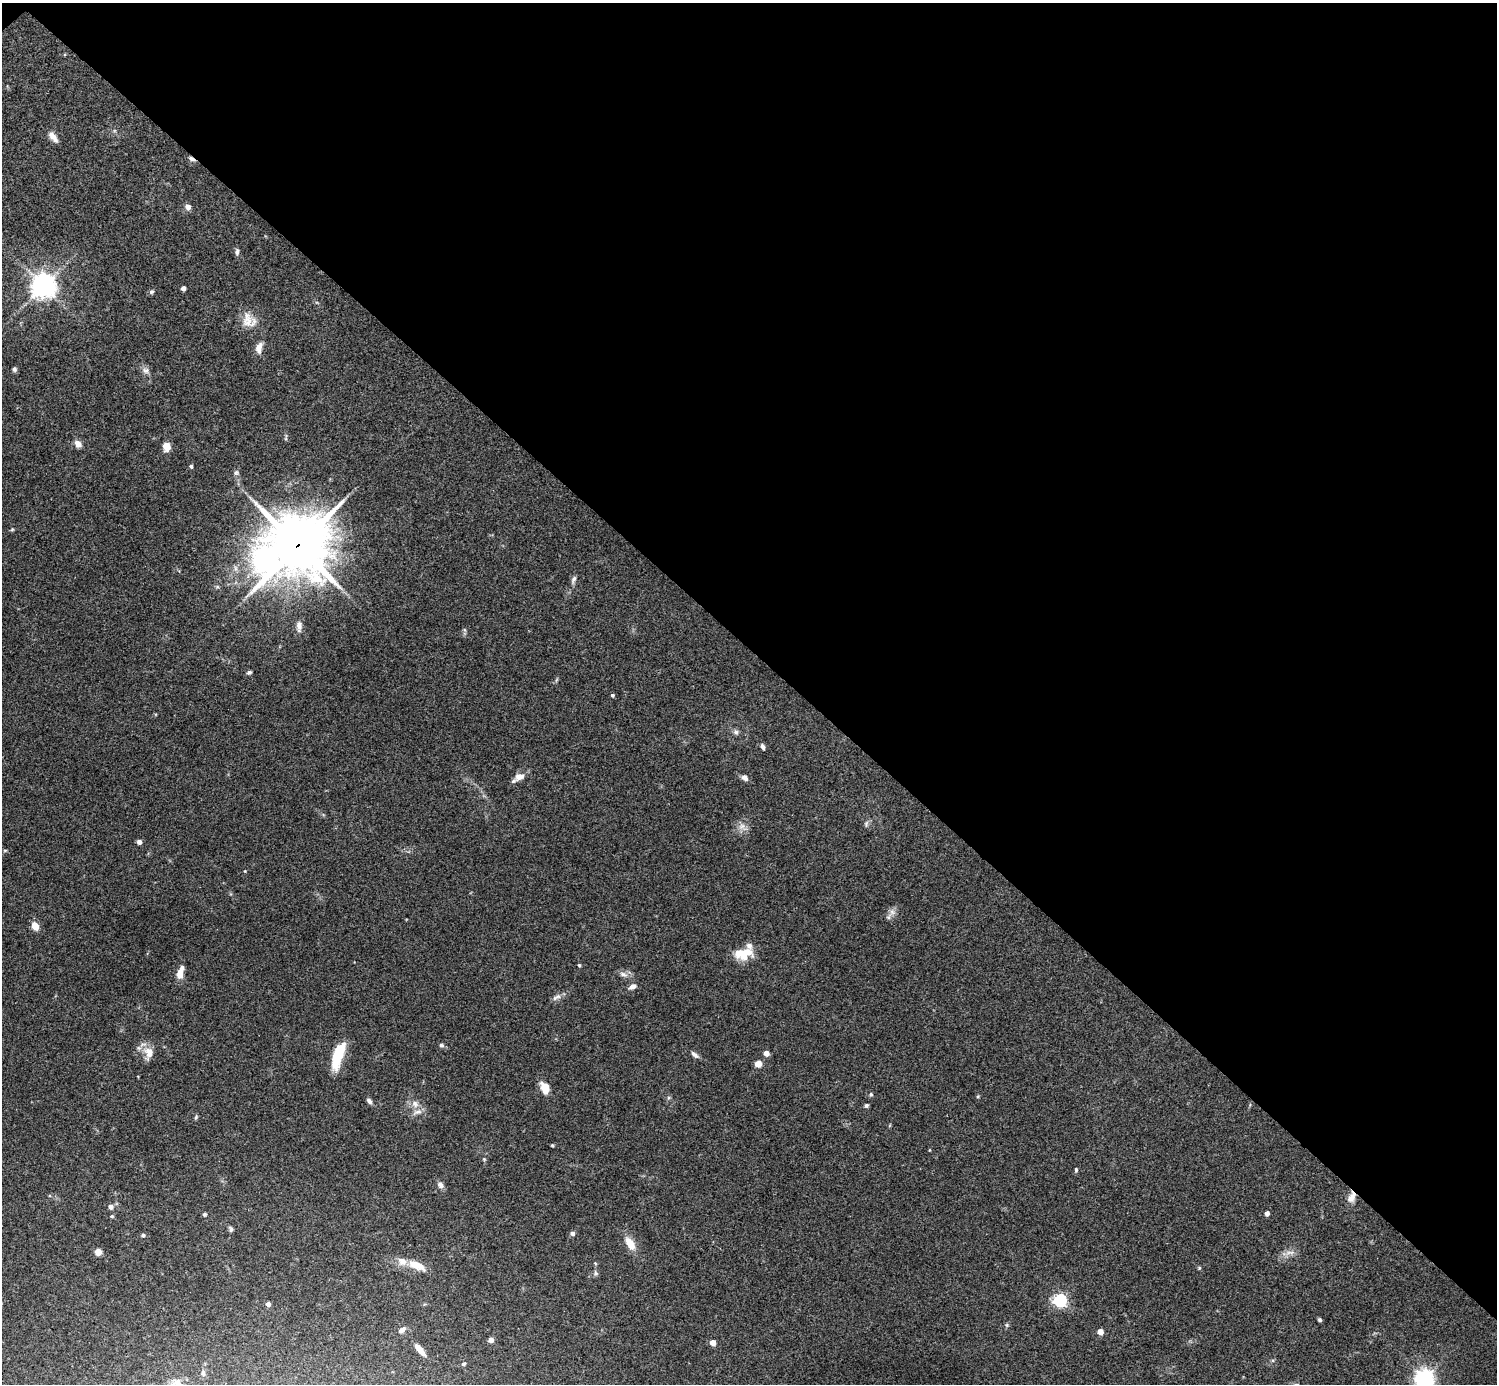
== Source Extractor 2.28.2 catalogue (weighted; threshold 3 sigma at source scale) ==
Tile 3 of 4 x 4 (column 3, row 1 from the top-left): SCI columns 2993-4487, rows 4306-5687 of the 5988 x 5988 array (HDU 1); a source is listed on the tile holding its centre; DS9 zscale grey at full resolution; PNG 1499 x 1386 px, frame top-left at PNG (2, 3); no overlay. Shown black and unused: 47% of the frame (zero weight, under 3 of 4 exposures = <1% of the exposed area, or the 3 px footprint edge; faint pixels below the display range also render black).
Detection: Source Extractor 2.28.2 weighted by HDU 2 'WHT'; one run over the whole footprint, this tile lists its part. Background 0.0754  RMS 0.0055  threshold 0.0247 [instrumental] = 3 sigma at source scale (4.5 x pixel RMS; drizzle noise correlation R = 1.50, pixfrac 1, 0.05/0.05 arcsec/px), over >= 5 px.
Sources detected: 92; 6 inside a brighter listed object's ellipse — not listed separately; the other 86 listed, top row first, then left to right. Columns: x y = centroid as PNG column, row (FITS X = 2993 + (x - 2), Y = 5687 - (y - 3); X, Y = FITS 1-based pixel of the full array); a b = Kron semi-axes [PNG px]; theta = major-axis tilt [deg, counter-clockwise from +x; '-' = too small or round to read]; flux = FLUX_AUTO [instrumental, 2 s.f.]
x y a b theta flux
53 137 14 6 -53 3.8
191 159 9 4 -33 1.7
188 207 6 6 - 2.7
237 252 9 5 87 1.4
43 285 8 7 - 560
183 288 4 4 - 2.2
151 292 7 6 - 1.1
247 320 23 15 90 8
259 348 15 8 77 4
14 369 6 5 - 1.3
145 370 10 8 -22 2.3
78 444 9 7 -46 3.3
167 447 10 8 -77 4.8
191 466 4 4 - 1.2
236 473 8 7 - 1.4
12 529 5 5 - 0.6
297 546 25 23 40 2400
264 561 10 8 -76 230
574 579 11 6 70 1.8
217 587 5 5 - 0.85
299 625 13 7 -84 3
465 630 7 4 -70 0.82
249 672 6 5 - 1.2
612 695 4 4 - 0.93
736 732 8 6 -63 1.6
763 747 7 5 -66 1.8
519 777 11 8 22 4.1
745 778 9 6 -39 2.4
866 824 9 5 87 1.2
742 827 13 9 -32 3.9
139 842 5 4 - 2.3
5 850 6 4 1 0.58
245 871 4 3 - 0.43
892 912 9 7 -35 2.4
35 926 7 5 -62 8.2
743 954 22 12 5 13
579 965 4 4 - 0.75
180 973 12 7 75 5.3
623 974 12 6 -17 2.5
632 986 8 5 27 2.8
556 997 14 6 27 2.3
441 1045 6 5 - 1.2
148 1053 18 12 -87 6.3
766 1053 4 4 - 5.8
338 1055 31 10 72 19
695 1055 12 5 -39 1.9
758 1064 5 5 - 6.9
545 1087 11 8 -66 8.4
871 1094 5 5 - 0.97
978 1096 4 4 - 0.61
369 1101 8 5 -52 1.7
415 1104 11 8 -55 3.5
866 1105 5 4 - 1.1
196 1117 7 5 69 0.81
552 1145 4 4 - 0.58
484 1159 5 4 - 0.59
1076 1170 6 4 -82 0.79
440 1185 9 7 -62 2.2
1351 1197 14 9 64 4.2
111 1207 5 4 - 3.3
1267 1213 4 4 - 2.3
204 1214 4 4 - 0.97
112 1216 5 4 - 0.68
231 1229 7 5 -77 1.1
572 1233 5 5 - 1.8
143 1235 4 4 - 1.1
630 1244 16 8 -57 8.6
98 1252 5 5 - 7
1288 1252 10 6 34 2.6
595 1263 5 3 - 0.53
417 1265 21 8 -22 8.9
1199 1268 5 4 - 0.57
595 1273 7 6 - 1.3
1060 1300 6 5 - 100
268 1304 4 4 - 2.3
1320 1320 4 4 - 0.89
1007 1325 5 5 - 0.86
402 1330 10 6 39 2.5
1100 1332 4 4 - 5.3
491 1340 5 4 - 3.1
713 1343 4 4 - 5.4
420 1350 14 5 -50 4.5
463 1364 4 4 - 1.1
203 1373 9 5 -84 1.5
1424 1378 7 6 - 290
177 1383 15 11 -9 4.4
Overlapping masked pixels (flux is a lower limit): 3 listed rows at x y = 191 159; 297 546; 1351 1197
Isophote crosses this tile's border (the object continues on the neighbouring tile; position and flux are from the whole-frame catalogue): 2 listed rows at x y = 1424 1378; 177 1383